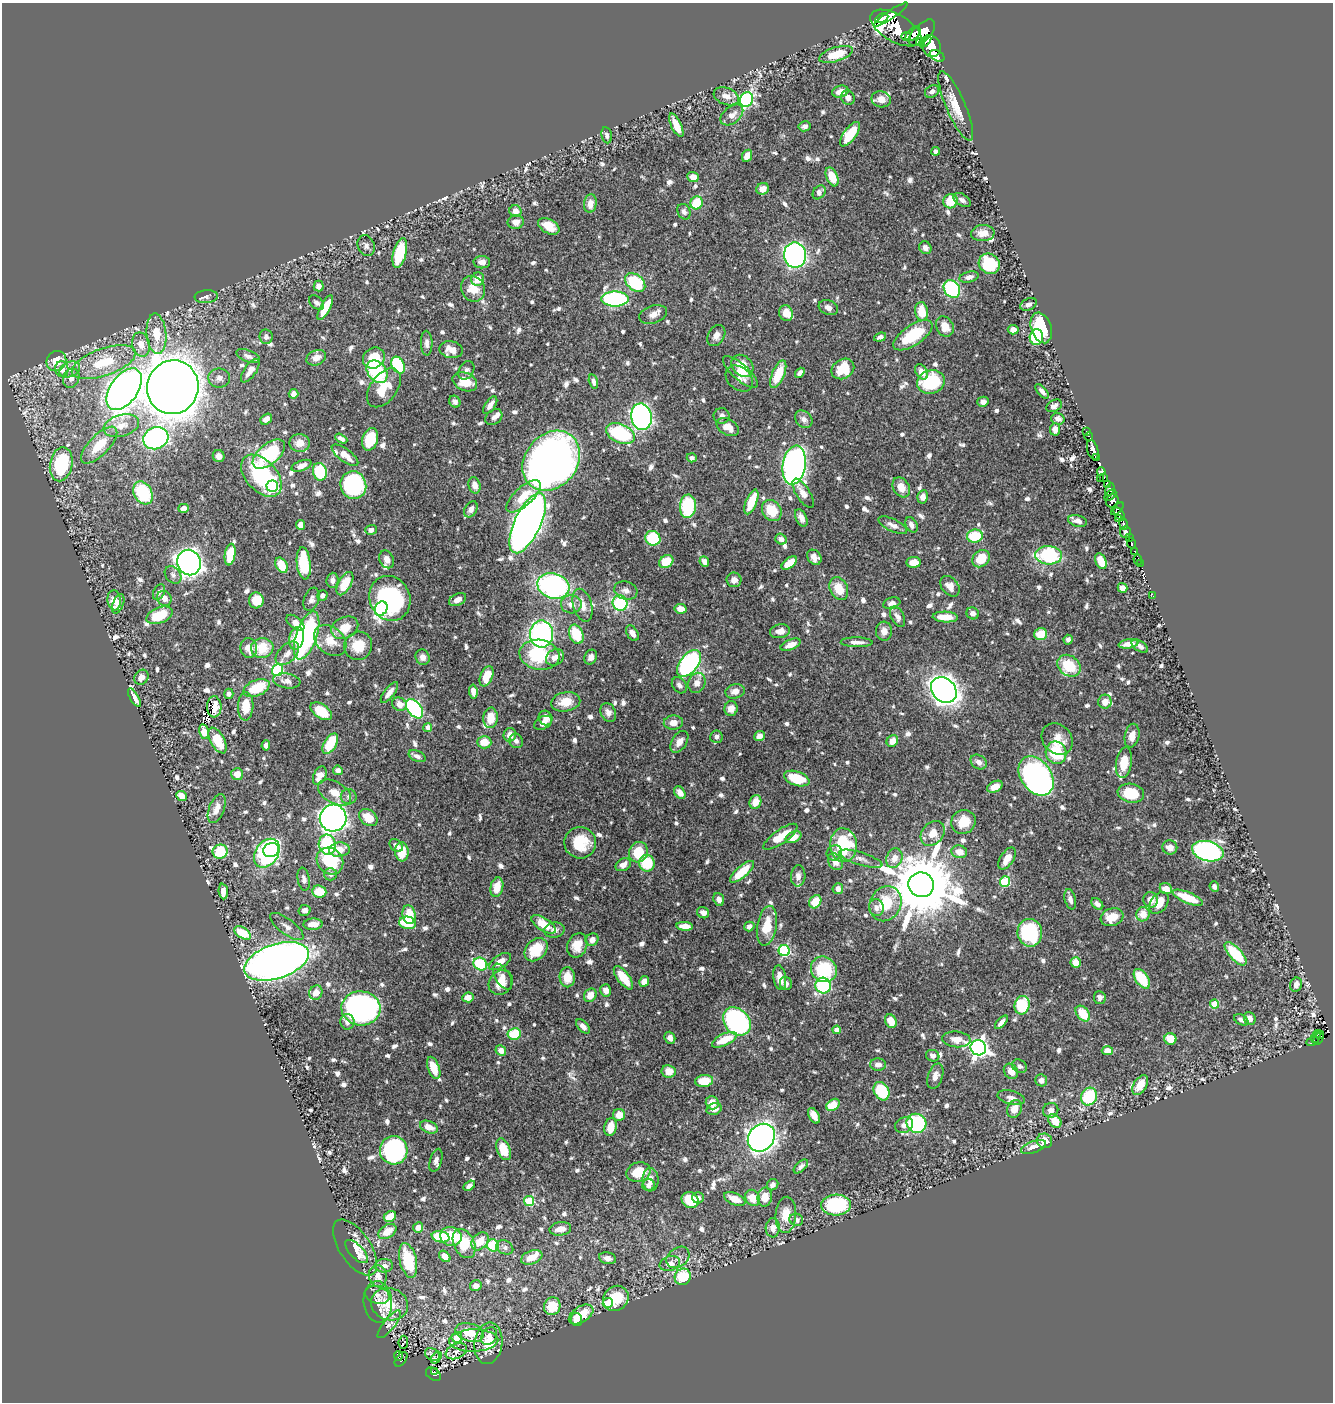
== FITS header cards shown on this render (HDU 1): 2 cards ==
NAXIS1  =                 1331
NAXIS2  =                 1400

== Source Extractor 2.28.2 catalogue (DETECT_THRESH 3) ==
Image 1331 x 1400 px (HDU 1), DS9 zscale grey, 1 PNG px = 1 image px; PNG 1335 x 1404 px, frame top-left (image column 1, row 1400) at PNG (2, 3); each listed source drawn as its Kron ellipse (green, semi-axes under 4 px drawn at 4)
Background 0.445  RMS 0.0079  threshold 0.0236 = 3 sigma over >= 5 px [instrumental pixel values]
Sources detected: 942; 5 with non-positive FLUX_AUTO (blend fragments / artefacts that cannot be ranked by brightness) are neither listed nor drawn; of the other 937, the 500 brightest by FLUX_AUTO listed and drawn (437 fainter detections omitted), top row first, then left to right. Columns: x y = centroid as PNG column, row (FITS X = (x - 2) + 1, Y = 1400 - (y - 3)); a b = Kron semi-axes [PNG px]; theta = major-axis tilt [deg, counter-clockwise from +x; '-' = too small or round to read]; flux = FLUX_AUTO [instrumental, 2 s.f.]
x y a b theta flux
891 15 20 4 34 740
882 18 7 4 27 410
896 28 28 13 -30 2000
922 33 16 8 45 910
913 34 9 5 45 210
906 36 5 4 - 100
925 41 7 3 45 160
921 42 4 4 - 130
931 46 11 9 -74 580
836 54 17 7 17 16
937 56 8 5 -30 51
932 91 7 6 - 2.1
840 92 8 6 15 5
726 96 13 8 -21 5.2
848 98 7 6 - 2.5
881 99 9 8 - 5
746 100 7 6 - 88
956 106 38 9 -67 11
732 115 13 8 39 4.4
676 125 13 5 -64 9.1
805 126 6 5 - 2.2
850 134 14 6 54 17
607 135 8 5 -80 2.1
936 151 4 4 - 2
747 156 6 4 66 6.5
693 177 5 5 - 6
832 177 10 5 -68 11
763 189 6 5 - 4.9
819 192 7 5 52 2.8
962 200 9 5 -33 2
950 201 7 7 - 14
697 203 6 6 - 19
590 204 9 6 82 5
515 211 6 5 - 4.9
684 212 8 6 -63 2.3
516 222 8 6 9 4.2
549 226 11 7 -30 7.5
983 233 12 8 3 4.7
366 246 11 8 -69 2.3
925 248 6 5 - 2.5
400 253 15 6 75 28
795 255 12 11 - 210
482 262 8 6 -2 2.9
989 264 11 9 -41 24
969 277 9 5 14 2.6
478 279 7 6 - 5.5
635 282 11 8 -40 39
319 286 5 5 - 2.2
473 289 13 11 -58 9.5
952 289 9 7 -54 63
206 297 11 6 5 2.1
615 299 13 7 1 89
316 303 9 6 -41 2
1028 304 8 6 26 2.5
325 308 13 5 62 12
828 308 10 7 -21 3.4
921 311 9 6 -82 11
786 313 8 6 -69 5.4
653 314 14 8 18 4.1
945 326 10 8 -60 7
1041 328 16 10 -71 27
1013 330 5 4 - 3.3
156 334 20 10 -85 12
913 335 23 10 34 28
716 336 11 8 60 3.5
266 337 7 6 - 2.2
880 337 6 4 19 2.1
1036 337 8 6 87 38
427 343 12 6 -88 2.5
141 344 12 8 -77 5.8
451 350 12 8 -11 5.7
248 356 12 5 -22 2.5
316 358 10 7 22 4.6
374 358 11 10 - 16
56 361 10 9 - 7.7
104 362 33 13 19 24
398 365 9 6 -63 41
742 366 12 9 -47 9.8
62 369 8 6 -81 6.6
70 369 11 7 23 3.5
843 369 12 9 32 19
466 370 10 7 59 2.2
250 371 13 6 56 4.5
377 372 12 9 -53 42
740 372 22 8 -41 6
921 372 8 5 -55 4.6
800 373 5 4 - 2.2
778 374 15 6 67 17
71 378 10 8 67 3.5
219 378 11 9 1 2.7
739 378 15 11 -41 3.4
593 381 7 4 -76 2.1
465 382 13 9 -25 13
931 382 14 11 18 37
173 387 27 25 72 1300
384 388 22 13 54 13
124 389 23 13 54 540
1042 391 9 4 -49 2.3
294 394 5 4 - 3.6
455 402 6 5 - 2.1
983 402 5 5 - 2.4
490 405 10 5 55 3.7
1054 406 8 5 27 1.9
722 416 8 8 - 2.4
494 417 9 7 39 2.1
641 417 13 10 -80 220
266 419 6 4 38 3
804 419 10 7 -43 2.9
1058 419 7 5 -18 2.4
121 426 18 11 17 7.7
728 427 12 8 -29 6.8
1055 429 6 5 - 3.2
1087 431 4 3 - 6.3
620 434 15 9 -22 46
1089 436 4 3 - 11
156 438 13 10 25 130
341 439 6 4 -27 2.5
370 439 11 8 74 15
300 443 10 9 - 5.4
99 445 24 10 46 14
1093 450 10 5 -73 310
269 454 19 10 40 42
345 455 16 6 -37 6.9
219 456 6 6 - 2.6
692 458 5 4 - 2
1097 458 4 2 - 48
551 461 32 26 51 420
61 464 17 11 78 38
794 465 20 11 81 200
302 466 10 5 19 3.4
320 472 9 7 -76 26
1101 472 4 3 - 26
261 476 25 15 -47 59
1104 477 3 2 - 5.1
1100 479 2 2 - 4.7
1107 484 4 3 - 7.6
353 485 14 13 - 64
475 485 8 6 -75 4.1
272 486 6 5 - 73
901 487 11 8 -59 6.1
1110 489 6 4 69 6.7
143 493 12 9 -60 31
803 493 17 7 -57 4.6
1110 495 7 3 45 18
523 496 21 9 43 13
923 497 7 5 80 3.4
1112 501 7 5 56 160
751 502 13 5 68 16
688 506 12 8 87 33
184 508 5 4 - 3.7
471 509 8 6 60 2.7
1117 509 8 2 46 15
772 510 11 9 -53 14
1119 514 7 4 -53 180
801 518 9 5 -64 3.2
1119 519 3 3 - 69
1078 521 9 5 -13 3.3
528 523 32 13 65 700
1123 524 6 3 -79 66
301 525 5 4 - 4
893 525 16 6 -26 3.2
911 525 8 5 -63 2.8
371 530 6 5 - 2.4
1126 532 5 5 - 240
975 536 8 6 8 20
653 538 8 7 - 23
1129 538 3 2 - 2
781 539 6 5 - 2.8
1131 543 5 3 - 28
1135 551 3 2 - 24
230 555 11 5 81 17
1049 555 13 9 -4 47
814 557 8 6 -51 3.6
387 559 9 7 -65 3.9
981 559 9 7 46 12
1138 560 5 3 - 9.1
704 561 5 4 - 2.6
1101 561 8 5 -67 9.3
666 562 7 6 - 14
914 562 7 5 6 6.8
189 563 13 11 -69 440
304 563 16 7 -84 28
789 563 9 5 37 9
1140 563 3 2 - 6.1
281 565 8 5 -61 8.5
173 575 10 7 -49 2.1
332 580 7 6 - 2.2
734 580 7 7 - 3.1
345 584 13 6 60 12
553 586 16 12 -16 110
950 586 11 8 -50 5.1
1122 588 5 4 - 4.7
839 589 12 8 -64 10
626 590 12 9 -16 3.1
159 592 8 5 62 2.3
322 595 5 5 - 1.9
1153 596 2 2 - 2.3
164 598 8 7 - 4
390 598 23 20 -66 73
311 599 12 7 71 2.9
114 600 10 6 -83 7.3
256 600 8 7 - 9.8
458 600 9 5 26 4
620 603 8 7 - 50
892 603 9 5 18 2.6
118 604 10 5 69 2.5
571 604 10 9 - 4.1
582 605 17 9 -74 6.1
381 609 7 6 - 65
681 609 6 4 -10 5.7
973 613 6 6 - 2.8
160 615 13 8 21 18
898 617 11 6 -63 2.8
945 617 13 5 -3 9.8
295 623 10 5 -38 5.4
345 628 14 10 26 11
780 631 10 7 11 4.3
884 631 9 8 - 4
632 633 8 5 -56 3.6
542 634 13 11 -89 110
576 634 10 6 -67 19
1041 634 6 6 - 13
307 635 25 10 71 96
296 638 11 7 76 13
330 640 18 13 -42 9.7
1068 640 5 4 - 2.2
857 642 16 5 -1 3.3
1128 644 10 4 9 4.9
791 645 10 5 22 4.9
358 646 14 13 - 14
1140 646 9 5 -33 2.1
249 648 10 8 -77 5.7
262 648 11 10 - 14
287 653 14 8 45 4.1
539 655 20 15 -8 34
423 657 8 7 - 3
555 657 9 7 32 3.8
591 657 7 6 - 3.2
689 663 16 9 51 110
1069 666 13 10 -37 19
277 670 6 5 - 54
487 676 10 6 67 13
141 677 8 6 51 4.3
287 681 13 7 -8 3.4
697 683 10 8 69 4.6
679 685 9 6 -53 2.2
257 688 13 8 22 18
944 690 14 11 -45 450
473 691 7 4 -83 4
735 691 10 7 14 4.3
389 692 12 5 52 4.1
229 694 5 4 - 2
134 698 10 4 -60 4.2
566 702 14 9 10 11
1105 702 7 6 - 4.9
399 704 7 6 - 4.8
246 706 14 7 87 12
214 707 10 7 -88 2.5
414 709 11 6 -53 95
731 709 7 6 - 4.4
321 711 12 7 -34 15
608 712 10 7 -66 3.4
491 718 10 7 85 9.4
546 718 7 6 - 4.4
543 723 10 6 26 4
673 723 9 7 4 4.1
428 727 4 4 - 3.4
204 732 7 4 -79 5.7
510 735 7 6 - 5
759 736 5 4 - 3.6
1132 736 12 7 78 4.6
716 737 6 6 - 2
1057 739 17 14 -47 8.5
218 740 14 7 -60 16
516 741 7 6 - 2.4
892 741 6 5 - 5.7
484 742 7 6 - 8.7
679 742 12 7 57 4.1
330 744 11 6 59 20
266 745 5 4 - 2.1
1056 753 11 10 - 25
417 756 9 5 -24 2.1
979 762 9 6 -36 2.7
1124 763 15 8 81 11
338 770 5 4 - 3.2
237 774 6 6 - 5.2
320 776 10 6 65 7.4
1036 776 21 15 -54 160
797 779 13 7 -18 18
995 787 8 5 25 5.6
335 793 18 10 -31 6.8
680 793 7 5 -58 3.5
1131 793 13 9 -11 17
182 796 6 4 -41 6.6
349 797 8 7 - 2
755 802 7 6 - 7.3
217 809 15 7 68 5.8
368 817 10 7 -37 11
333 818 13 13 - 460
963 822 12 11 - 12
933 833 14 10 47 8.5
780 837 20 7 35 12
793 837 8 5 26 6.9
580 843 16 15 - 20
327 845 10 8 -77 36
396 845 7 5 -43 2.2
843 845 17 13 -86 33
1170 847 7 7 - 5.1
271 850 8 7 - 47
339 850 10 7 4 8.3
1208 851 16 9 -14 150
220 852 7 7 - 23
402 852 9 6 -87 13
638 852 10 9 - 16
959 852 8 6 -14 6.6
267 853 16 11 55 110
834 853 8 7 - 2.1
894 858 10 8 69 5.4
1007 858 12 6 58 6.8
861 859 22 6 -17 3.7
330 861 14 12 -46 29
835 862 9 7 -56 5.3
647 863 8 7 - 20
623 865 8 6 31 4.4
742 872 15 5 41 14
330 874 6 6 - 2
798 876 10 7 85 3
304 879 11 6 -80 2.4
1005 882 5 5 - 38
921 885 13 12 - 5800
497 887 10 6 78 9.3
1214 887 5 4 - 2
838 889 5 5 - 3.5
1166 889 6 5 - 6.3
223 891 8 4 -85 4
319 891 7 6 - 13
1188 898 16 5 -22 17
719 899 6 5 - 3.1
1070 899 10 5 -76 2.9
1150 900 8 7 - 4.8
815 902 7 5 56 13
1159 903 12 8 54 9
885 904 18 15 62 20
1097 904 7 4 -41 2.3
876 908 8 7 - 3
305 910 6 5 - 2.1
703 913 6 5 - 2.7
1143 914 7 6 - 7.8
409 915 9 6 -80 14
1112 917 11 8 19 10
407 923 8 6 -12 15
313 924 9 5 2 5.7
544 924 14 6 -32 12
685 926 8 4 -5 4.4
749 926 5 4 - 2.7
767 926 20 10 81 13
287 927 20 7 -37 4
554 930 10 7 10 3
243 933 9 5 -31 16
1030 933 14 12 -79 41
592 940 7 6 - 3.7
577 945 12 9 69 8.1
536 950 13 9 46 16
784 950 5 5 - 58
1236 954 14 6 -47 31
276 961 33 17 18 510
500 962 12 6 33 6.4
1076 962 5 5 - 7.5
480 964 7 6 - 35
824 969 13 12 - 33
502 977 14 7 -59 4.7
567 977 10 7 -88 9.2
623 978 14 6 -53 13
780 978 12 6 -82 6.4
1142 979 11 6 -55 21
644 981 5 5 - 3.4
501 982 13 11 47 8
786 983 6 6 - 2.1
823 985 8 7 - 46
1296 985 7 6 - 3.6
606 990 6 5 - 4
316 993 7 6 - 5.6
590 995 7 6 - 6.1
468 997 6 5 - 4.6
1100 998 6 6 - 2.5
1215 1004 4 4 - 14
1022 1005 9 7 75 31
361 1008 19 17 -6 150
1083 1014 9 6 -52 15
1250 1018 6 5 - 3.6
1241 1020 8 5 -29 2.5
737 1021 15 12 -48 98
891 1021 7 5 -63 7.1
347 1022 8 7 - 3
1001 1022 8 4 47 3
583 1026 8 5 -47 3
837 1030 4 4 - 6.3
514 1034 7 5 9 19
1320 1035 4 2 - 38
1316 1036 7 2 68 25
670 1038 6 5 - 2.4
1319 1038 6 4 61 35
956 1039 14 8 -5 5.9
1170 1039 6 6 - 12
724 1040 13 6 26 12
1313 1041 6 4 24 13
978 1048 8 7 - 260
501 1050 6 5 - 3.8
1107 1051 6 4 -3 8.4
933 1056 7 5 -21 2.1
878 1065 8 6 -1 3
1019 1066 8 6 -30 2.2
434 1068 11 5 -70 8.3
669 1071 7 6 - 7.5
1011 1071 8 6 -53 5.5
935 1076 13 7 71 3.8
1041 1080 6 6 - 3.2
704 1081 9 6 8 10
1140 1085 11 6 59 7.7
881 1091 10 7 -60 32
1011 1097 14 6 -14 3.3
1089 1097 9 7 62 30
712 1103 7 6 - 5.3
833 1105 7 5 35 11
714 1109 8 5 14 3.7
1014 1109 9 7 70 6
1051 1110 8 7 - 2.9
619 1115 6 6 - 6.6
814 1116 8 5 -61 5.5
1055 1121 8 5 -47 8.9
916 1123 10 9 - 64
904 1125 9 7 30 2.9
429 1127 9 6 -22 5.6
611 1127 9 6 78 8.4
761 1138 15 12 50 330
1044 1141 8 7 - 7.3
1033 1147 13 6 20 3.6
504 1149 11 6 -67 13
394 1150 14 14 - 110
436 1160 12 6 73 2
801 1166 9 5 43 2
638 1172 12 9 17 14
650 1180 11 8 -89 4.6
649 1185 6 6 - 2.8
773 1185 6 5 - 2.5
469 1186 6 4 31 2.1
765 1197 9 7 85 9.7
698 1198 6 5 - 2.1
752 1198 8 7 - 8.6
735 1199 11 5 -22 6.9
690 1200 9 7 -38 19
529 1201 5 5 - 31
836 1205 15 10 4 42
786 1215 18 10 86 9.7
390 1216 6 5 - 9.3
796 1220 7 6 - 2.8
418 1227 5 5 - 3.7
773 1228 9 7 87 4.2
560 1229 11 6 8 5.9
387 1231 10 6 33 7.9
451 1236 11 9 -16 15
441 1237 9 5 -11 23
480 1241 10 7 49 9.8
464 1244 15 10 -63 19
493 1245 6 6 - 27
355 1247 32 15 -56 11
505 1247 9 6 -28 2
357 1252 14 6 -47 4
445 1256 6 4 -47 5.7
532 1257 11 6 21 7.9
678 1257 12 9 39 3.4
607 1258 9 6 -11 2.7
408 1260 17 8 -77 27
670 1264 10 7 17 4.9
384 1266 9 6 3 3.1
378 1276 11 8 -79 4.8
683 1277 8 8 - 22
476 1286 6 5 - 3.1
377 1295 12 8 -17 3.2
616 1298 13 12 - 17
378 1302 21 14 -85 5.6
608 1303 5 5 - 12
390 1304 19 16 -18 16
552 1306 9 8 - 16
581 1314 14 8 33 10
577 1319 7 5 -81 8.1
389 1324 17 5 51 2.4
470 1332 14 9 -17 9.9
489 1336 9 7 53 2.6
457 1338 5 5 - 10
474 1340 24 11 1 6.3
403 1342 7 4 84 3.6
488 1343 21 14 82 12
456 1351 11 7 25 2.1
432 1354 8 6 -32 2.1
398 1356 5 3 - 14
436 1357 6 3 53 5
401 1359 8 5 53 59
434 1372 3 2 - 4.2
433 1374 8 5 -36 35
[437 fainter detections neither listed nor drawn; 5 non-positive-flux detections neither listed nor drawn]